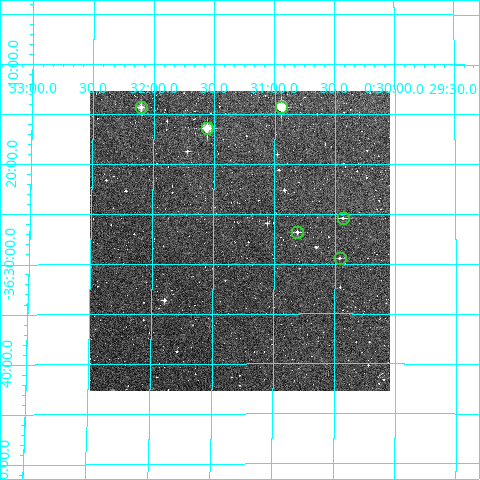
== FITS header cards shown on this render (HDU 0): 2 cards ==
NAXIS1  =                  300
NAXIS2  =                  300

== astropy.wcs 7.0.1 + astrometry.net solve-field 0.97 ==
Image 300 x 300 px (HDU 0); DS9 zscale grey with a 90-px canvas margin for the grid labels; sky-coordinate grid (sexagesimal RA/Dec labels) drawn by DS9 from the SOLVED WCS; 6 Tycho-2 reference stars matched to detected sources circled (green)
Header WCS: RA---TAN/DEC--TAN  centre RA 00:31:17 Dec -36:28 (7.82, -36.46 deg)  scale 6 arcsec/px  FOV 30.0' x 30.0'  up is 0 deg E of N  parity normal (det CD < 0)
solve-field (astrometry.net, Tycho-2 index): VERIFIED the header's WCS against the Tycho-2 star catalogue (verified at 2 index scales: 6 matches each, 0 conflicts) and refined it, rather than solving blind
Solved WCS: RA---TAN-SIP/DEC--TAN-SIP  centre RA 00:31:17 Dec -36:28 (7.82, -36.46 deg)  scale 5.94 arcsec/px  FOV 29.7' x 30.0'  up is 0 deg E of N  parity normal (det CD < 0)
The solver's refit moves the header's centre by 2.1 arcsec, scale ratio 0.9906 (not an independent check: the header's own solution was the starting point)
Tycho-2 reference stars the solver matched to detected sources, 6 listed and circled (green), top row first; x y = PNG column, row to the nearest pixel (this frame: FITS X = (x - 91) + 1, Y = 300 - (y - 91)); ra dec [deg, ICRS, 3 dp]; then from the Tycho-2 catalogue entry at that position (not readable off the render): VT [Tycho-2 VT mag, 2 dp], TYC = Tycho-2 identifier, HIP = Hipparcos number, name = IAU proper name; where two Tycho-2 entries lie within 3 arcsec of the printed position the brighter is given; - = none
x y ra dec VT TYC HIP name
142 107 8.026 -36.239 10.53 6997-840-1 2530 -
282 107 7.737 -36.238 8.90 6997-365-1 2427 -
208 128 7.890 -36.274 9.81 6997-468-1 2486 -
344 218 7.609 -36.424 11.92 6997-744-1 - -
298 232 7.703 -36.447 11.40 6997-579-1 - -
341 258 7.615 -36.490 12.50 6997-825-1 - -